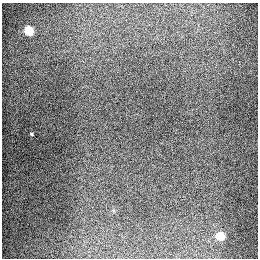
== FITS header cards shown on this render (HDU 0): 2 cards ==
NAXIS1  =                  256
NAXIS2  =                  256

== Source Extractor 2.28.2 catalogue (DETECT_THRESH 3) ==
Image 256 x 256 px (HDU 0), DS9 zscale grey, 1 PNG px = 1 image px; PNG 260 x 260 px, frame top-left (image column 1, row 256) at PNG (2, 3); no overlay
Background 1280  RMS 26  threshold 78.1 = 3 sigma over >= 5 px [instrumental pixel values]
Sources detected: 3; all 3 listed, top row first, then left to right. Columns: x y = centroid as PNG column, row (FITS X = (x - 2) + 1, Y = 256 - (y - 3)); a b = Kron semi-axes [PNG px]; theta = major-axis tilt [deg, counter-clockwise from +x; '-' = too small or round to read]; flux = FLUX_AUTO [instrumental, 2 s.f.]
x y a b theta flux
29 30 6 5 - 84000
31 134 4 2 - 1800
220 236 6 5 - 64000